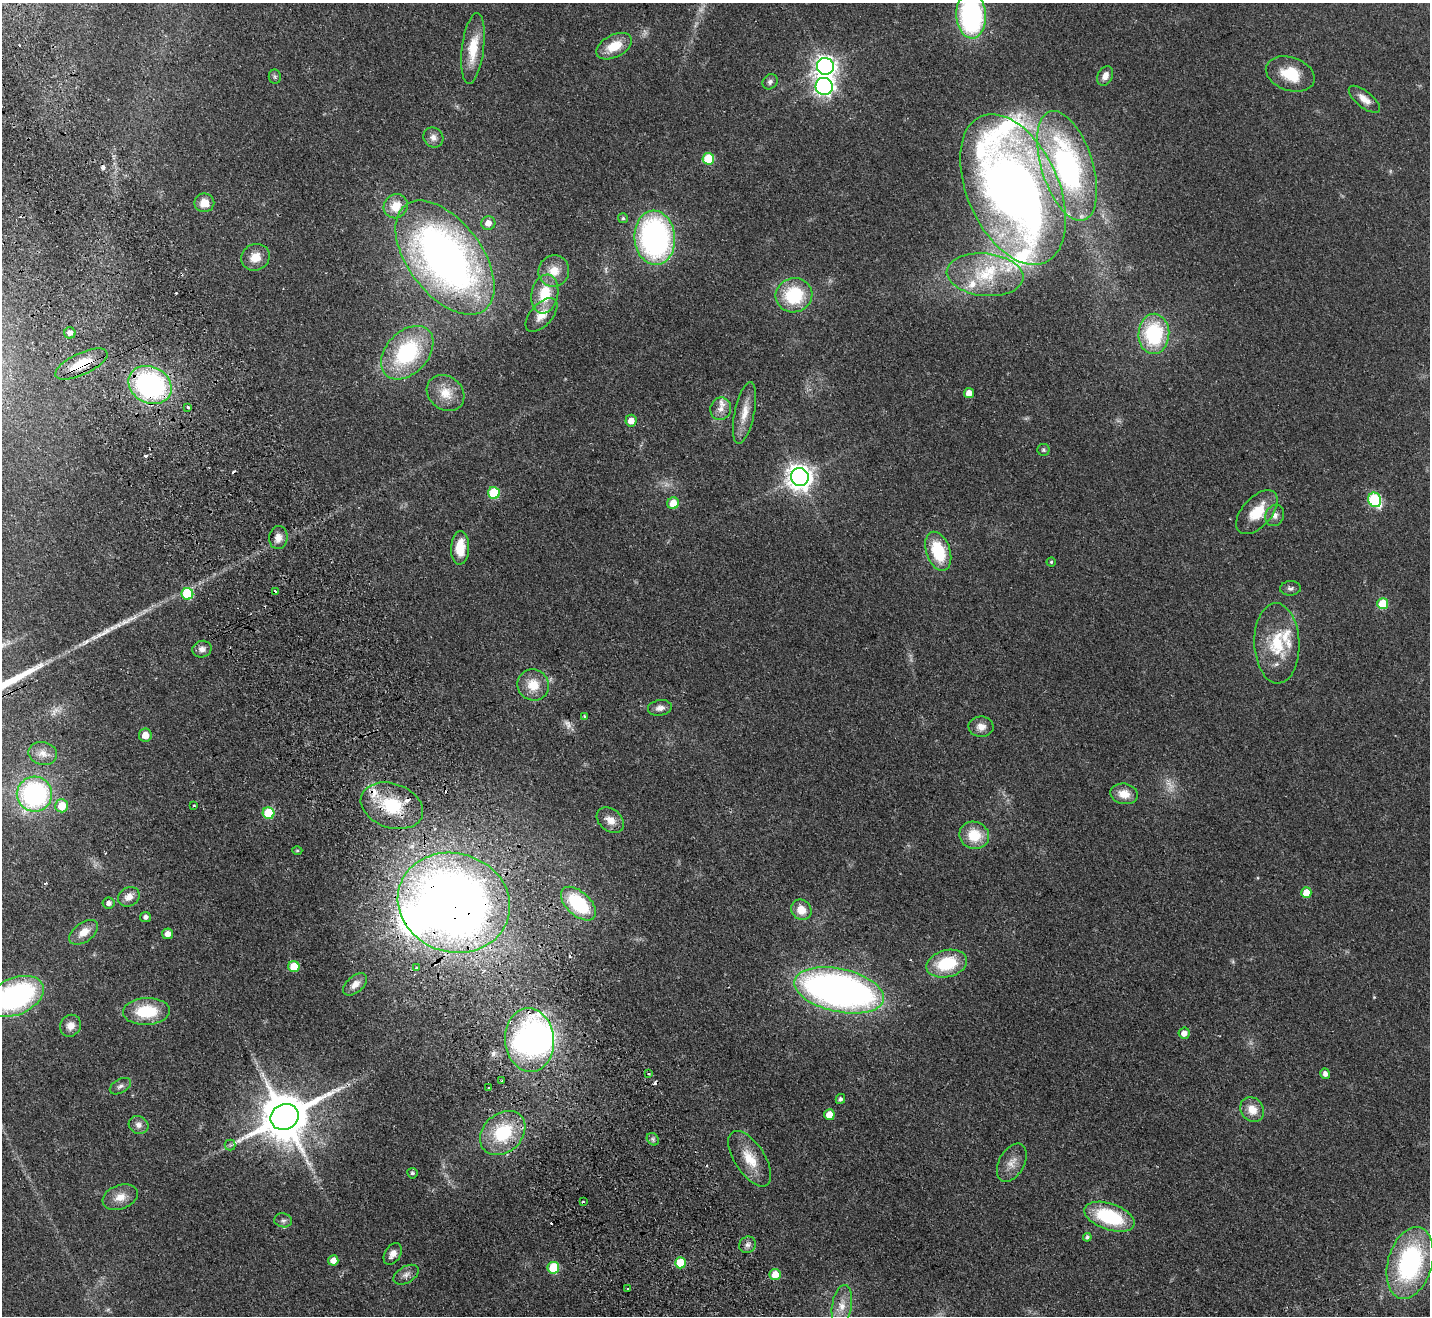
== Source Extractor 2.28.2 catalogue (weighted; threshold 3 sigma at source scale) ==
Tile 11 of 4 x 4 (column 3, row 3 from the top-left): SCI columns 2909-4336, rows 1635-2948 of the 5819 x 5764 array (HDU 1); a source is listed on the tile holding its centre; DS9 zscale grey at full resolution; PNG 1432 x 1318 px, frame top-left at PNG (2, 3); each listed source drawn as its Kron ellipse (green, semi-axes under 4 px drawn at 4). Shown black and unused: <1% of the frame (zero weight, under 2 of 3 exposures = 3% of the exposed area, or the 3 px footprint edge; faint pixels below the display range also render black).
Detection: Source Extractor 2.28.2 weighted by HDU 2 'WHT'; one run over the whole footprint, this tile lists its part. Background 0.0667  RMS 0.0072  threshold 0.0326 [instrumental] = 3 sigma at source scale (4.5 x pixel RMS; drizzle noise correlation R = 1.50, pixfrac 1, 0.05/0.05 arcsec/px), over >= 5 px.
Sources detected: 143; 5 too faint to see at this stretch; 2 inside a brighter object's white glare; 9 cosmic-ray / hot-pixel residue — neither listed nor drawn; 8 inside a brighter listed object's ellipse — not listed separately; the other 119 listed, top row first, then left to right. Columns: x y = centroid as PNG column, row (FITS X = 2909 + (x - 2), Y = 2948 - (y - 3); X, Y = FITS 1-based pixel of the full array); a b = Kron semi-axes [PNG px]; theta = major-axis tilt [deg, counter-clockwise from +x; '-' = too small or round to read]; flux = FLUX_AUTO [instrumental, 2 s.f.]
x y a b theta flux
971 16 23 15 -87 130
614 46 19 11 28 16
473 48 35 11 83 21
825 66 8 8 - 400
1290 74 25 16 -19 22
1105 76 10 7 64 5.1
275 77 7 6 - 1.5
770 82 8 7 - 2.3
824 86 8 8 - 270
1364 99 19 8 -39 7
433 137 10 9 - 4.1
708 159 6 6 - 29
1067 166 57 25 -72 190
1013 189 80 45 -66 680
204 203 10 9 - 9.4
396 206 12 11 - 13
623 218 5 5 - 1.1
488 223 7 7 - 6.2
655 238 27 20 -85 180
255 257 14 13 - 10
445 258 66 36 -53 380
554 271 16 15 - 11
985 275 38 21 -6 40
545 294 19 13 79 21
794 295 18 17 - 43
541 315 20 11 48 9.5
70 333 6 5 - 4.4
1154 334 20 15 87 58
407 353 31 21 46 70
81 364 28 11 25 24
150 385 22 18 -28 140
446 393 20 16 -38 13
969 393 5 5 - 6.9
188 407 3 3 - 2.8
721 409 11 10 - 5.3
745 413 31 10 78 11
631 421 6 5 - 7.2
1044 450 6 6 - 1.3
800 477 9 8 - 690
494 493 6 6 - 34
1375 500 7 6 - 74
673 503 6 5 - 12
1257 512 26 14 48 19
1275 515 11 9 63 4
278 538 11 9 83 5.4
460 548 17 9 87 16
938 551 20 12 -71 34
1051 562 4 4 - 0.99
1290 588 10 7 3 2.3
275 591 3 2 - 2.6
187 594 6 6 - 42
1383 604 5 5 - 34
1277 643 40 22 -88 35
202 649 9 8 - 3.9
533 685 16 15 - 14
660 708 12 7 8 4.1
585 716 4 3 - 0.94
981 727 12 10 -3 5.8
145 735 6 6 - 8.9
43 754 14 11 -12 5.7
34 794 18 17 - 110
1124 794 14 10 -9 9.2
194 805 3 2 - 0.67
62 806 6 6 - 13
392 806 32 22 -19 41
269 813 6 6 - 33
610 820 15 11 -39 7.3
974 835 15 13 -19 20
297 851 5 3 - 0.7
1306 893 5 5 - 12
129 897 11 9 31 5.6
109 903 6 5 - 2.9
454 903 57 49 -17 860
578 904 21 12 -43 47
801 910 11 9 -49 9.9
145 917 5 5 - 2.2
84 932 16 9 37 8.9
168 934 5 5 - 4.6
947 964 21 13 14 33
294 967 5 5 - 18
416 968 3 2 - 1.5
355 984 14 8 41 5.7
839 990 46 21 -12 400
15 996 30 18 23 130
146 1011 23 13 3 30
70 1026 11 10 - 5.9
1184 1033 5 5 - 5.7
530 1040 32 24 -85 200
649 1074 3 3 - 0.88
1325 1074 5 4 - 3.4
502 1081 3 3 - 1.2
120 1086 11 6 30 2.8
488 1087 3 3 - 1.9
840 1099 5 4 - 1.9
1252 1109 13 11 -52 9.5
829 1115 5 5 - 11
285 1117 14 12 30 3900
138 1125 10 8 -26 4
503 1133 25 19 42 43
653 1139 7 5 -47 1.5
230 1145 5 5 - 1.3
750 1159 31 15 -57 18
1012 1163 20 12 61 8.2
412 1173 5 5 - 1.6
120 1197 18 12 20 9
583 1202 3 2 - 0.74
1109 1217 26 13 -19 51
283 1220 9 7 -9 2.5
1087 1237 4 4 - 1.6
748 1245 9 8 - 2.9
393 1254 12 7 59 4.7
333 1260 5 5 - 6.5
680 1263 5 5 - 20
1410 1263 37 22 74 110
553 1268 6 6 - 29
406 1275 14 8 30 3.7
775 1275 6 5 - 9.2
628 1289 4 3 - 4.5
842 1306 21 10 81 9.4
Overlapping masked pixels (flux is a lower limit): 5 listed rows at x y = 81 364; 150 385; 392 806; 454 903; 530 1040
Isophote crosses this tile's border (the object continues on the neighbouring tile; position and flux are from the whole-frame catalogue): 2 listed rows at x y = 971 16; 15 996